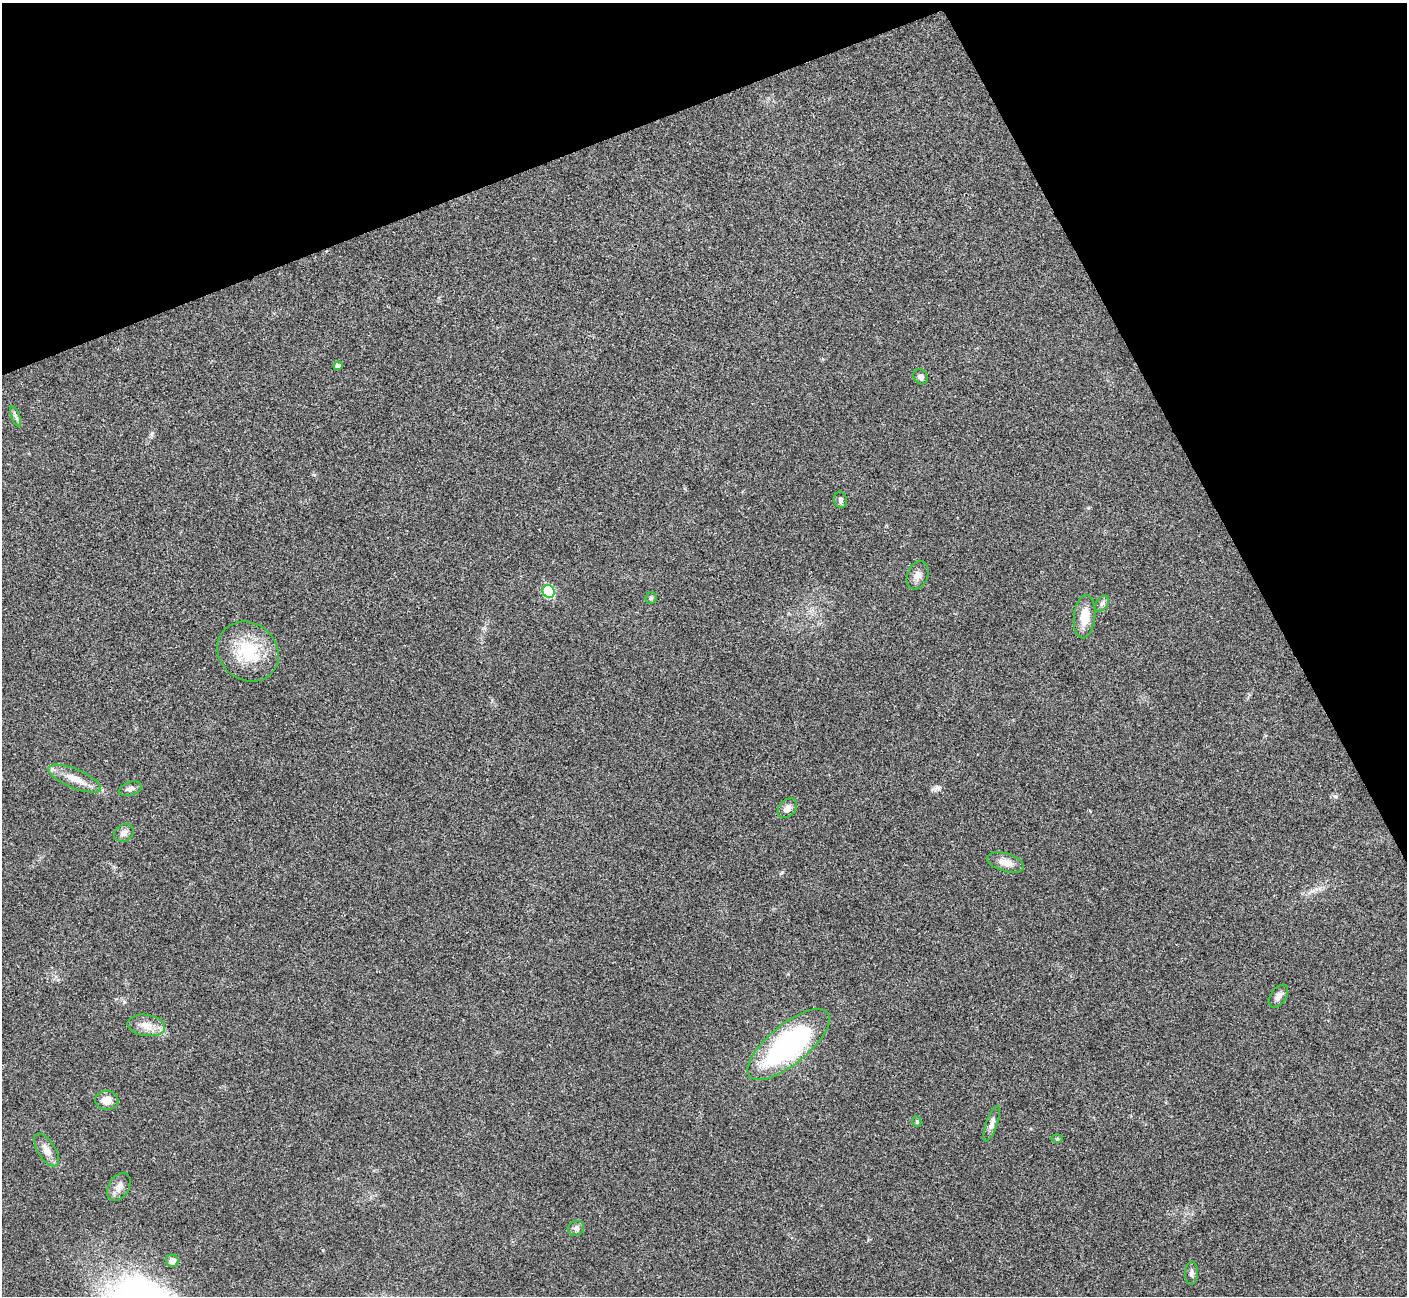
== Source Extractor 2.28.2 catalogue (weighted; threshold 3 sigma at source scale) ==
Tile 3 of 4 x 4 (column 3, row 1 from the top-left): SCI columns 2813-4217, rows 4036-5329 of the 5628 x 5617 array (HDU 1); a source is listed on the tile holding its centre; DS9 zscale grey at full resolution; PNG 1409 x 1298 px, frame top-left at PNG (2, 3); each listed source drawn as its Kron ellipse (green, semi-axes under 4 px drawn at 4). Shown black and unused: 21% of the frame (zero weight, under 3 of 4 exposures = <1% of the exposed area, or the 3 px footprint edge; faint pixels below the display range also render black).
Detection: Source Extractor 2.28.2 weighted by HDU 2 'WHT'; one run over the whole footprint, this tile lists its part. Background 0.0214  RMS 0.004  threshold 0.0181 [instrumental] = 3 sigma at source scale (4.5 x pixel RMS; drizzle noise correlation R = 1.50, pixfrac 1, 0.05/0.05 arcsec/px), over >= 5 px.
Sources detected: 27; all 27 listed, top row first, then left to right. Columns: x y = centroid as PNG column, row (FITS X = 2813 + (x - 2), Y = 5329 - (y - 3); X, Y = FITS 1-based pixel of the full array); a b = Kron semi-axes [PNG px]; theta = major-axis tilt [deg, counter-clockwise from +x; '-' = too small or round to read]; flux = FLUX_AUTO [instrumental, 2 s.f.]
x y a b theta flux
338 366 4 4 - 1.3
921 377 8 6 -54 1.4
16 416 10 3 -69 0.94
840 500 8 6 -79 0.97
918 575 14 10 68 2.6
549 591 6 5 - 20
651 598 6 5 - 0.73
1102 604 9 5 53 1.1
1085 617 22 10 84 7.4
248 652 32 28 -39 19
75 779 28 9 -23 5.9
130 789 12 6 19 1.6
787 808 11 8 46 2.4
124 833 10 8 33 2.1
1006 862 19 9 -16 3.6
1278 996 13 7 55 2
146 1025 19 10 -8 4.6
789 1044 50 20 39 79
107 1100 11 9 -4 4.6
917 1122 5 4 - 0.63
992 1123 19 5 70 1.8
1057 1139 6 4 -1 0.5
47 1150 18 8 -58 3.6
119 1187 15 10 59 2.8
576 1228 8 7 - 1.3
172 1261 6 6 - 2.8
1191 1273 11 6 86 1.4